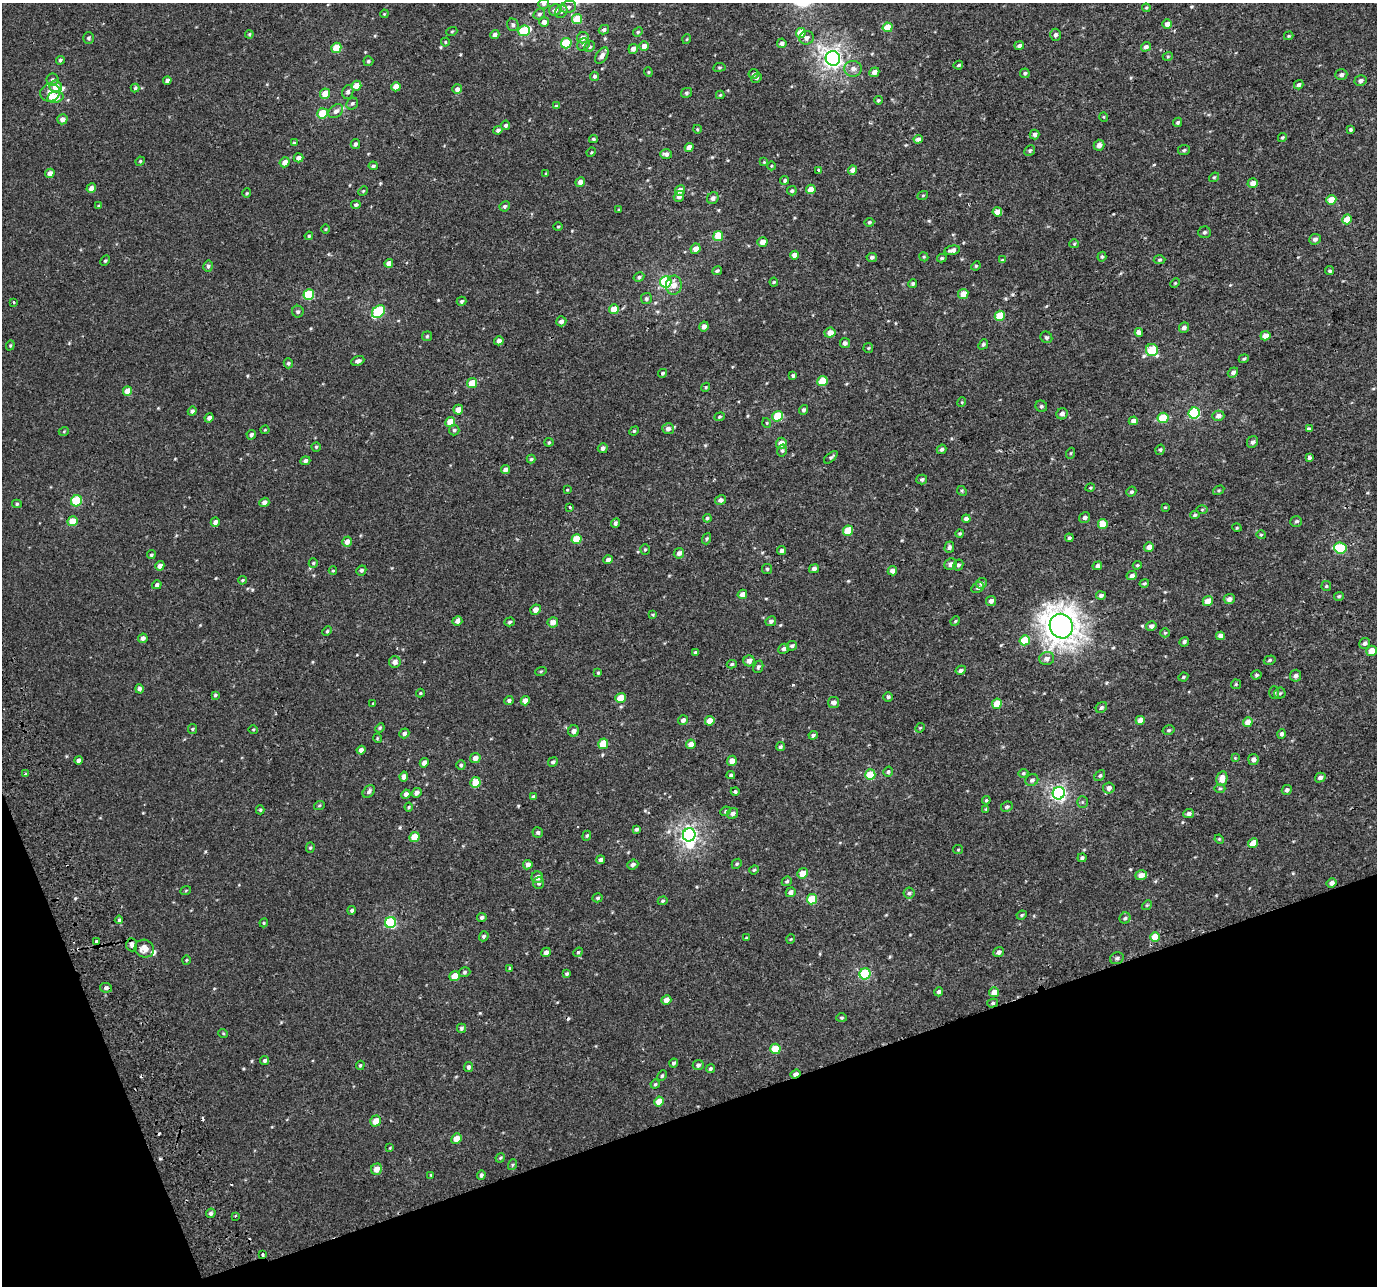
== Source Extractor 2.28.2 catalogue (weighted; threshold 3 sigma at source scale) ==
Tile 14 of 4 x 4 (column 2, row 4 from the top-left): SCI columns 1378-2752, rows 80-1363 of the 5568 x 5368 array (HDU 1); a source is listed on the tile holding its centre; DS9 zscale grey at full resolution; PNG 1379 x 1288 px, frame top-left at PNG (2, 3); each listed source drawn as its Kron ellipse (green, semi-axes under 4 px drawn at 4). Shown black and unused: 17% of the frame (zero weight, under 2 of 3 exposures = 3% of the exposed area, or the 3 px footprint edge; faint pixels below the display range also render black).
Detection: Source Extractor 2.28.2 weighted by HDU 2 'WHT'; one run over the whole footprint, this tile lists its part. Background 5.10e-04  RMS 0.0032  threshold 0.0145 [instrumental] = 3 sigma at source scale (4.5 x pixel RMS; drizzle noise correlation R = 1.50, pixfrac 1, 0.0396/0.0396 arcsec/px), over >= 5 px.
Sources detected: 473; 2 inside a brighter object's white glare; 4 cosmic-ray / hot-pixel residue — neither listed nor drawn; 3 inside a brighter listed object's ellipse — not listed separately; the other 464 listed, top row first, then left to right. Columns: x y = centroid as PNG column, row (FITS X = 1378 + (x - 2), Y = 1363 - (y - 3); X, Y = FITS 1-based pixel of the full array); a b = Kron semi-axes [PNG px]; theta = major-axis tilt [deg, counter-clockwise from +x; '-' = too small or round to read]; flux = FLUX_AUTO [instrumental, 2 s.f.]
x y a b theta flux
544 4 5 5 - 0.63
568 7 8 6 17 1
1146 8 4 4 - 0.34
555 10 6 5 - 1.3
561 12 7 5 55 0.84
384 14 4 3 - 0.28
539 14 6 5 - 0.73
577 19 5 5 - 7.8
544 22 5 5 - 1.3
1167 24 5 4 - 1.3
513 25 6 5 - 0.68
888 27 5 4 - 5.7
604 30 5 4 - 0.75
452 31 5 3 - 0.31
524 31 6 5 - 14
638 32 5 4 - 0.42
801 33 5 4 - 4.5
249 34 4 3 - 0.38
495 34 4 4 - 1.2
1055 35 6 5 - 0.89
1289 36 5 4 - 0.37
89 38 5 5 - 0.57
583 38 6 5 - 2.1
806 38 7 7 - 1.2
687 39 5 3 - 0.27
445 42 4 4 - 0.28
566 43 5 5 - 14
782 43 5 5 - 0.85
583 45 6 6 - 0.8
644 46 5 5 - 1.9
1019 46 5 4 - 0.85
590 47 6 4 45 0.51
1146 47 5 4 - 0.91
336 48 5 5 - 8.9
633 49 5 4 - 1.3
602 56 9 5 55 1.3
1168 56 5 3 - 0.29
833 58 7 7 - 120
60 60 4 4 - 0.57
368 61 5 5 - 0.59
958 65 5 3 - 0.52
719 67 6 3 8 0.36
853 69 8 8 - 1.5
648 72 4 4 - 0.34
874 72 5 4 - 1.6
1025 73 5 4 - 0.51
754 74 5 5 - 0.6
1341 75 6 5 - 0.83
594 76 5 4 - 0.51
756 78 5 4 - 0.47
52 80 6 6 - 0.68
167 81 4 4 - 1.1
1360 81 6 5 - 0.91
1299 85 5 4 - 0.69
56 86 6 6 - 3
356 86 5 5 - 3.3
396 87 5 4 - 2.7
135 88 4 4 - 0.45
457 89 5 5 - 1.2
50 92 10 9 - 2.6
348 92 7 5 71 0.85
686 93 6 5 - 0.59
325 94 5 5 - 3.7
720 95 4 4 - 0.27
55 97 8 5 13 4.6
878 100 4 3 - 0.38
352 104 6 5 - 0.65
556 106 4 4 - 0.38
336 111 8 6 41 1.2
323 113 5 5 - 6.9
1104 117 5 3 - 0.24
62 119 5 5 - 1.6
1178 122 5 4 - 0.49
506 125 5 4 - 0.63
697 129 4 3 - 0.28
498 130 5 4 - 0.73
1350 130 4 4 - 0.48
1035 134 5 5 - 0.85
1282 137 4 3 - 0.4
593 139 4 3 - 0.43
918 139 4 4 - 1
294 143 4 4 - 0.42
355 144 5 4 - 0.73
1099 145 6 5 - 1.4
689 148 4 4 - 2.4
1030 150 6 5 - 0.57
1184 150 6 5 - 0.52
591 152 5 4 - 0.32
666 154 6 5 - 1.1
298 158 5 4 - 1.4
140 161 5 4 - 0.35
285 162 5 4 - 1.9
764 162 4 4 - 0.28
373 166 4 3 - 0.56
771 166 4 3 - 0.25
819 170 4 3 - 0.77
853 170 4 4 - 1.9
50 173 5 4 - 1.6
546 174 4 3 - 0.32
1214 177 5 4 - 0.44
785 180 4 4 - 0.51
580 182 5 4 - 1.5
1253 183 5 4 - 1.9
91 188 5 4 - 1.8
811 189 4 4 - 3.4
680 190 5 5 - 2.4
363 191 5 4 - 0.34
792 191 4 4 - 0.57
247 193 4 4 - 0.36
923 195 5 3 - 0.31
679 196 6 5 - 1.3
713 198 6 5 - 1.1
1331 200 5 5 - 3.9
356 205 4 4 - 0.57
99 206 4 3 - 0.43
505 206 5 4 - 0.59
619 210 4 4 - 0.25
997 212 5 4 - 3.3
1347 219 5 4 - 6.6
869 222 5 4 - 0.46
558 227 5 3 - 0.3
326 229 5 3 - 0.27
1205 232 6 5 - 0.69
309 236 4 4 - 0.36
718 236 5 5 - 7.1
1315 239 6 5 - 0.93
762 242 5 5 - 1.9
1074 244 5 4 - 0.42
696 249 5 5 - 2.1
952 250 8 4 12 1.3
794 255 4 4 - 2.1
872 257 5 4 - 0.74
924 257 5 3 - 0.3
1102 257 5 4 - 0.44
942 258 5 3 - 0.42
1002 260 4 4 - 0.39
1160 260 6 4 3 0.45
105 261 5 4 - 0.4
389 263 4 4 - 2
208 266 5 4 - 0.66
976 266 5 4 - 0.38
717 271 5 4 - 0.5
1329 271 4 4 - 0.46
639 277 5 4 - 0.71
666 282 6 5 - 25
774 282 4 4 - 0.31
913 283 4 4 - 0.52
1175 283 5 3 - 0.3
674 285 9 8 - 2.3
963 294 5 5 - 3
309 295 5 5 - 16
646 299 5 5 - 0.67
462 301 5 4 - 0.56
14 302 3 3 - 0.33
614 309 5 5 - 4.3
298 312 6 5 - 0.65
378 312 7 5 47 21
1000 316 5 5 - 9
561 321 5 5 - 1.1
704 326 5 4 - 1.3
1184 328 5 5 - 1.1
1139 332 4 4 - 1.8
830 333 5 5 - 2.4
427 336 5 5 - 0.44
1265 336 5 4 - 2.6
1046 337 6 5 - 0.67
499 341 5 4 - 1.4
845 343 5 5 - 0.98
983 344 5 4 - 0.5
10 345 5 4 - 0.37
868 348 5 5 - 0.38
1152 350 6 6 - 12
1244 359 5 4 - 0.4
358 361 7 4 22 1
288 363 5 4 - 0.51
1233 372 5 4 - 1.1
663 373 5 4 - 0.42
793 375 4 3 - 0.49
822 381 5 5 - 6.5
472 383 5 4 - 5.7
706 387 4 3 - 0.33
127 391 5 4 - 3.5
962 402 5 3 - 0.26
1041 406 6 5 - 0.63
458 410 5 4 - 2.2
804 410 5 4 - 0.67
192 411 4 4 - 0.79
1194 413 5 5 - 22
1062 414 6 5 - 1.1
778 416 5 5 - 9.8
1218 416 6 5 - 1.4
720 417 5 4 - 0.41
209 418 5 4 - 1
1163 418 5 5 - 9.6
1133 421 4 4 - 1.4
450 422 5 5 - 5
767 423 5 3 - 0.27
668 429 6 5 - 1.3
1309 429 4 3 - 2.2
265 430 4 4 - 0.29
454 430 5 5 - 0.58
64 431 5 3 - 0.29
634 431 5 4 - 0.32
251 435 5 4 - 0.81
549 442 4 4 - 0.35
1252 442 6 5 - 0.88
781 443 5 5 - 2.5
316 447 4 4 - 0.38
603 448 5 5 - 0.88
941 449 5 4 - 0.73
1160 450 5 4 - 0.52
782 451 6 5 - 0.56
1071 453 5 3 - 0.3
831 457 8 4 40 0.54
1309 458 4 4 - 1.5
531 459 4 4 - 0.44
305 461 5 4 - 0.82
505 469 4 4 - 1.3
922 479 5 5 - 0.62
1090 488 5 3 - 0.29
567 490 4 3 - 0.25
1219 490 6 4 31 0.43
962 491 5 4 - 0.36
1131 492 5 4 - 0.54
721 500 6 4 30 1.1
76 501 6 5 - 13
264 502 5 4 - 1.5
17 504 5 4 - 0.45
570 507 3 2 - 0.43
1165 507 4 3 - 0.27
1202 509 5 4 - 0.37
1195 515 5 4 - 0.49
707 518 4 4 - 0.45
1085 518 6 5 - 0.88
966 519 4 4 - 1
72 521 5 4 - 4.7
1296 521 6 5 - 0.66
215 522 4 4 - 1.1
615 523 5 4 - 0.72
1103 524 5 5 - 4.9
1237 528 5 3 - 0.26
848 531 5 5 - 9
960 534 4 4 - 0.34
1261 535 4 4 - 0.35
1069 538 4 4 - 0.55
576 539 5 5 - 7.5
707 539 6 4 70 0.42
347 542 5 5 - 1.8
949 547 6 5 - 0.72
1149 547 5 4 - 1.8
1340 548 6 5 - 19
645 549 5 4 - 0.44
782 551 4 4 - 0.93
679 553 5 5 - 1.2
151 555 4 4 - 0.53
608 560 5 4 - 1
313 563 4 4 - 0.41
951 564 6 5 - 1.3
958 565 5 5 - 0.66
1137 565 5 3 - 0.35
160 566 5 4 - 1.7
1097 566 5 4 - 1.3
767 569 5 5 - 0.46
814 569 5 4 - 0.92
361 570 5 4 - 0.61
333 571 4 4 - 0.3
892 571 5 4 - 1.9
1132 576 5 4 - 1.1
242 580 4 3 - 0.36
981 583 5 5 - 0.83
1144 583 5 4 - 0.49
157 585 5 4 - 0.69
1326 586 5 4 - 0.37
978 588 6 5 - 0.77
742 594 5 4 - 2
1101 596 5 4 - 0.76
1339 596 5 4 - 0.45
1229 599 5 5 - 1.4
991 601 5 5 - 1.1
1208 601 5 4 - 3.1
535 610 5 5 - 1.8
653 615 4 4 - 0.29
457 621 5 4 - 1.2
771 621 5 4 - 0.75
955 621 5 4 - 0.34
509 622 5 4 - 0.52
553 622 5 5 - 1.9
1061 626 12 11 - 340
1151 626 5 5 - 1.1
327 631 5 4 - 0.44
1165 633 5 4 - 0.39
1220 636 4 4 - 1.7
143 638 5 4 - 1.1
1025 640 5 5 - 8.3
1184 642 5 4 - 0.8
1365 643 5 5 - 1
792 646 5 4 - 0.62
784 649 5 5 - 0.85
1372 651 5 5 - 3.6
695 652 4 3 - 0.58
1047 659 7 6 - 1.3
1270 660 6 4 18 0.5
749 661 5 5 - 1.5
395 662 6 5 - 1.4
732 664 5 4 - 0.45
758 667 6 5 - 0.62
961 670 5 4 - 0.7
541 671 6 3 18 0.32
598 673 4 3 - 0.4
1256 675 5 4 - 0.54
1296 676 6 5 - 0.98
1183 677 5 3 - 0.39
1236 684 5 4 - 0.42
139 689 5 4 - 0.8
1274 692 6 5 - 0.52
420 693 4 4 - 0.31
1280 693 5 5 - 0.5
215 695 4 3 - 0.42
888 697 5 4 - 0.52
621 698 5 5 - 5.9
509 700 4 4 - 0.68
525 701 5 4 - 2.3
834 702 6 5 - 1.1
373 703 3 3 - 0.28
997 704 5 5 - 5.3
1101 708 6 5 - 0.69
683 720 5 5 - 0.92
1140 720 4 4 - 2.4
710 721 5 4 - 3.7
1248 722 5 4 - 3.1
380 728 5 4 - 0.37
920 728 5 4 - 0.32
192 729 5 4 - 0.38
253 729 5 3 - 0.31
1169 730 6 4 14 0.51
574 731 6 5 - 1.3
404 733 5 4 - 0.85
1281 734 5 4 - 0.82
813 735 4 4 - 0.8
377 738 5 3 - 0.29
603 744 5 5 - 6.2
691 744 5 4 - 2.4
780 747 5 4 - 0.49
361 750 4 4 - 1.5
475 758 5 5 - 1.7
1235 758 4 4 - 0.25
1253 759 5 5 - 1.3
78 760 4 4 - 0.96
732 761 5 5 - 2
553 762 5 4 - 0.63
424 763 5 4 - 1.3
461 765 4 4 - 0.49
888 772 5 4 - 0.54
1023 773 5 4 - 0.48
25 774 4 3 - 0.52
731 775 4 3 - 0.51
870 775 5 5 - 10
404 776 5 4 - 1.5
1100 776 6 4 49 0.53
1320 778 5 4 - 0.97
1222 779 7 5 78 3.4
1032 780 6 5 - 0.85
475 782 5 5 - 5
1109 788 6 5 - 1.3
1220 788 5 3 - 0.44
1287 790 5 4 - 0.83
369 791 7 5 49 0.79
735 792 4 4 - 0.54
417 793 5 4 - 1.1
1059 793 6 6 - 70
406 794 5 4 - 1.1
533 797 4 3 - 0.7
986 800 4 4 - 0.45
1082 802 5 5 - 0.48
319 806 5 3 - 0.33
409 807 4 4 - 0.31
1007 807 6 5 - 0.56
986 809 4 4 - 0.35
260 810 4 4 - 0.45
725 811 5 4 - 0.43
733 814 6 5 - 1.2
1189 814 5 4 - 0.94
636 829 4 4 - 0.54
538 832 5 5 - 0.69
689 835 6 6 - 86
587 836 5 4 - 0.42
414 837 5 4 - 5.3
1219 839 5 4 - 0.33
1253 843 5 4 - 3.3
310 848 5 4 - 0.41
958 850 5 4 - 0.3
1082 858 4 4 - 0.59
601 860 4 4 - 0.82
737 864 5 4 - 0.45
528 865 5 4 - 1.3
633 865 6 5 - 0.86
754 870 5 4 - 0.38
803 873 5 5 - 3.9
1141 875 6 4 17 2.5
537 877 6 5 - 1.5
787 881 5 4 - 0.49
539 883 6 5 - 0.75
1331 883 5 4 - 1.2
186 890 5 3 - 0.28
791 892 5 4 - 1.2
909 893 5 5 - 0.54
598 898 5 4 - 0.55
812 899 5 5 - 10
663 901 5 4 - 0.37
1147 905 5 4 - 0.37
352 910 4 4 - 0.63
1022 915 5 4 - 0.43
482 917 5 4 - 0.77
1125 918 5 5 - 0.68
119 920 4 4 - 0.44
390 922 6 5 - 25
264 923 4 4 - 0.34
484 936 5 4 - 0.6
1155 937 5 4 - 6
747 938 4 3 - 0.45
791 939 5 3 - 0.27
96 941 3 3 - 1.7
132 945 7 5 -85 1.4
144 949 10 8 -22 2.7
546 952 5 4 - 1.2
578 952 5 4 - 0.42
999 952 5 4 - 0.98
1117 958 7 5 24 0.73
186 960 5 3 - 0.28
510 968 3 3 - 0.36
464 972 6 4 17 0.51
567 974 4 4 - 0.57
865 974 6 5 - 22
455 976 5 5 - 4.3
106 988 6 5 - 0.84
939 992 4 4 - 0.73
994 992 5 5 - 2.2
666 1000 5 4 - 1.9
993 1003 5 4 - 0.55
841 1018 5 4 - 0.42
461 1028 4 4 - 0.53
223 1033 5 3 - 0.28
775 1049 5 5 - 7.5
265 1061 4 4 - 0.65
674 1063 4 4 - 0.63
360 1065 4 3 - 0.37
698 1065 5 5 - 0.87
468 1067 5 4 - 0.81
710 1069 4 4 - 0.54
795 1074 5 3 - 1.8
662 1076 5 3 - 0.43
655 1084 5 4 - 0.4
659 1102 5 4 - 4.3
376 1121 5 5 - 3.6
456 1139 5 5 - 2.8
390 1148 3 3 - 0.23
500 1158 5 4 - 0.37
512 1165 5 3 - 0.35
376 1169 6 5 - 2.4
431 1175 4 3 - 0.26
481 1175 5 4 - 0.65
211 1213 5 4 - 0.72
235 1216 3 3 - 0.42
262 1254 3 3 - 1.8
Overlapping masked pixels (flux is a lower limit): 2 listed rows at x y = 795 1074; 262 1254
Isophote crosses this tile's border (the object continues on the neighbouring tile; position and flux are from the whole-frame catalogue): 1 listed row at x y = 544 4